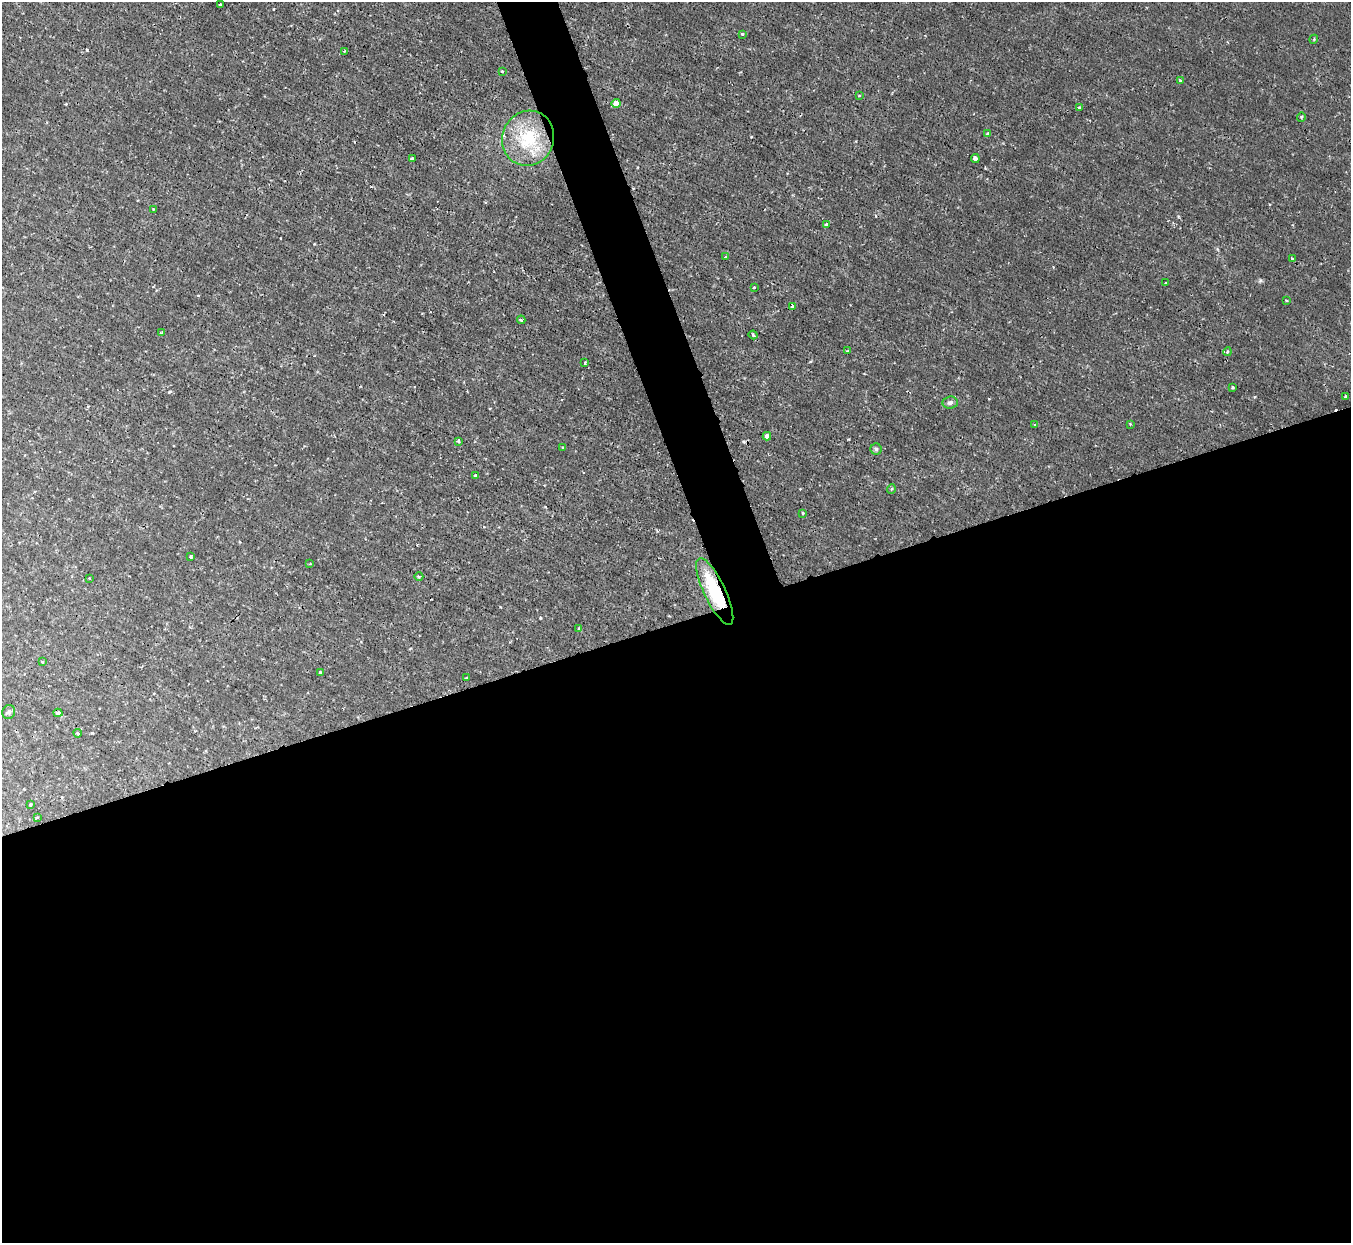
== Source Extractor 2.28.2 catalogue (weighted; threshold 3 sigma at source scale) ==
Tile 15 of 4 x 4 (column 3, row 4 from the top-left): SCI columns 2700-4048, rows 149-1389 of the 5398 x 5387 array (HDU 1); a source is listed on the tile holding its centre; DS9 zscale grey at full resolution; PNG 1353 x 1245 px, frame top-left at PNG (2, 2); each listed source drawn as its Kron ellipse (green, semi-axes under 4 px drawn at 4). Shown black and unused: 52% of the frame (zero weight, under 2 of 3 exposures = <1% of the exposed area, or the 3 px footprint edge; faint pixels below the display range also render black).
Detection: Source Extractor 2.28.2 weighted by HDU 2 'WHT'; one run over the whole footprint, this tile lists its part. Background 0.0019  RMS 0.0015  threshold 0.00653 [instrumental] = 3 sigma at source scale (4.5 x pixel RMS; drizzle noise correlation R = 1.50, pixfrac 1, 0.05/0.05 arcsec/px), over >= 5 px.
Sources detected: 56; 2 cosmic-ray / hot-pixel residue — neither listed nor drawn; the other 54 listed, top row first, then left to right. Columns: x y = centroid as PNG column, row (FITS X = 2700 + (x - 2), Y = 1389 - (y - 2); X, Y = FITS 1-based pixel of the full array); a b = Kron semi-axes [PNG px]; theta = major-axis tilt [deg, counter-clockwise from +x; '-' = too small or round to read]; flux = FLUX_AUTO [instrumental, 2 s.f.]
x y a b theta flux
220 4 3 3 - 0.19
742 34 3 3 - 0.18
1314 39 4 3 - 0.14
344 51 3 2 - 0.13
502 71 3 3 - 0.25
1180 81 4 3 - 0.16
859 96 3 2 - 0.14
616 103 4 4 - 1.2
1079 107 3 3 - 0.38
1301 117 4 3 - 0.14
987 134 4 3 - 0.34
528 138 28 25 68 7.2
975 158 4 4 - 0.83
412 159 3 3 - 0.68
153 209 3 2 - 0.15
826 224 4 3 - 0.19
725 257 3 3 - 0.32
1292 259 4 3 - 0.19
1166 283 3 2 - 0.12
754 287 3 3 - 0.23
1287 301 3 2 - 0.14
792 306 3 3 - 0.31
521 320 4 3 - 0.21
162 333 4 3 - 0.19
753 335 4 3 - 0.21
847 351 3 2 - 0.11
1227 352 4 3 - 0.16
585 362 3 3 - 0.19
1232 387 4 3 - 0.19
1345 397 3 3 - 0.39
950 402 7 6 - 0.37
1035 424 3 2 - 0.14
1130 424 3 3 - 0.11
767 436 4 4 - 0.68
459 441 3 3 - 0.34
563 448 3 2 - 0.2
876 449 5 5 - 0.25
475 476 4 3 - 0.24
891 489 5 3 - 0.15
802 513 3 2 - 0.25
190 557 3 3 - 0.51
310 564 3 2 - 0.1
419 577 4 3 - 0.16
89 578 2 2 - 0.11
715 592 36 10 -65 8.9
579 628 4 3 - 0.28
42 662 3 2 - 0.18
320 672 3 3 - 0.23
466 678 3 2 - 0.12
9 712 7 6 - 0.34
58 713 4 4 - 0.51
78 733 4 3 - 0.18
30 804 3 3 - 0.26
37 817 3 2 - 0.23
Overlapping masked pixels (flux is a lower limit): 1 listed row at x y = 715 592
Unlisted compact peaks at least as high as the median listed source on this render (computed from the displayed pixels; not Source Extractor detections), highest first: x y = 87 50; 1260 280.